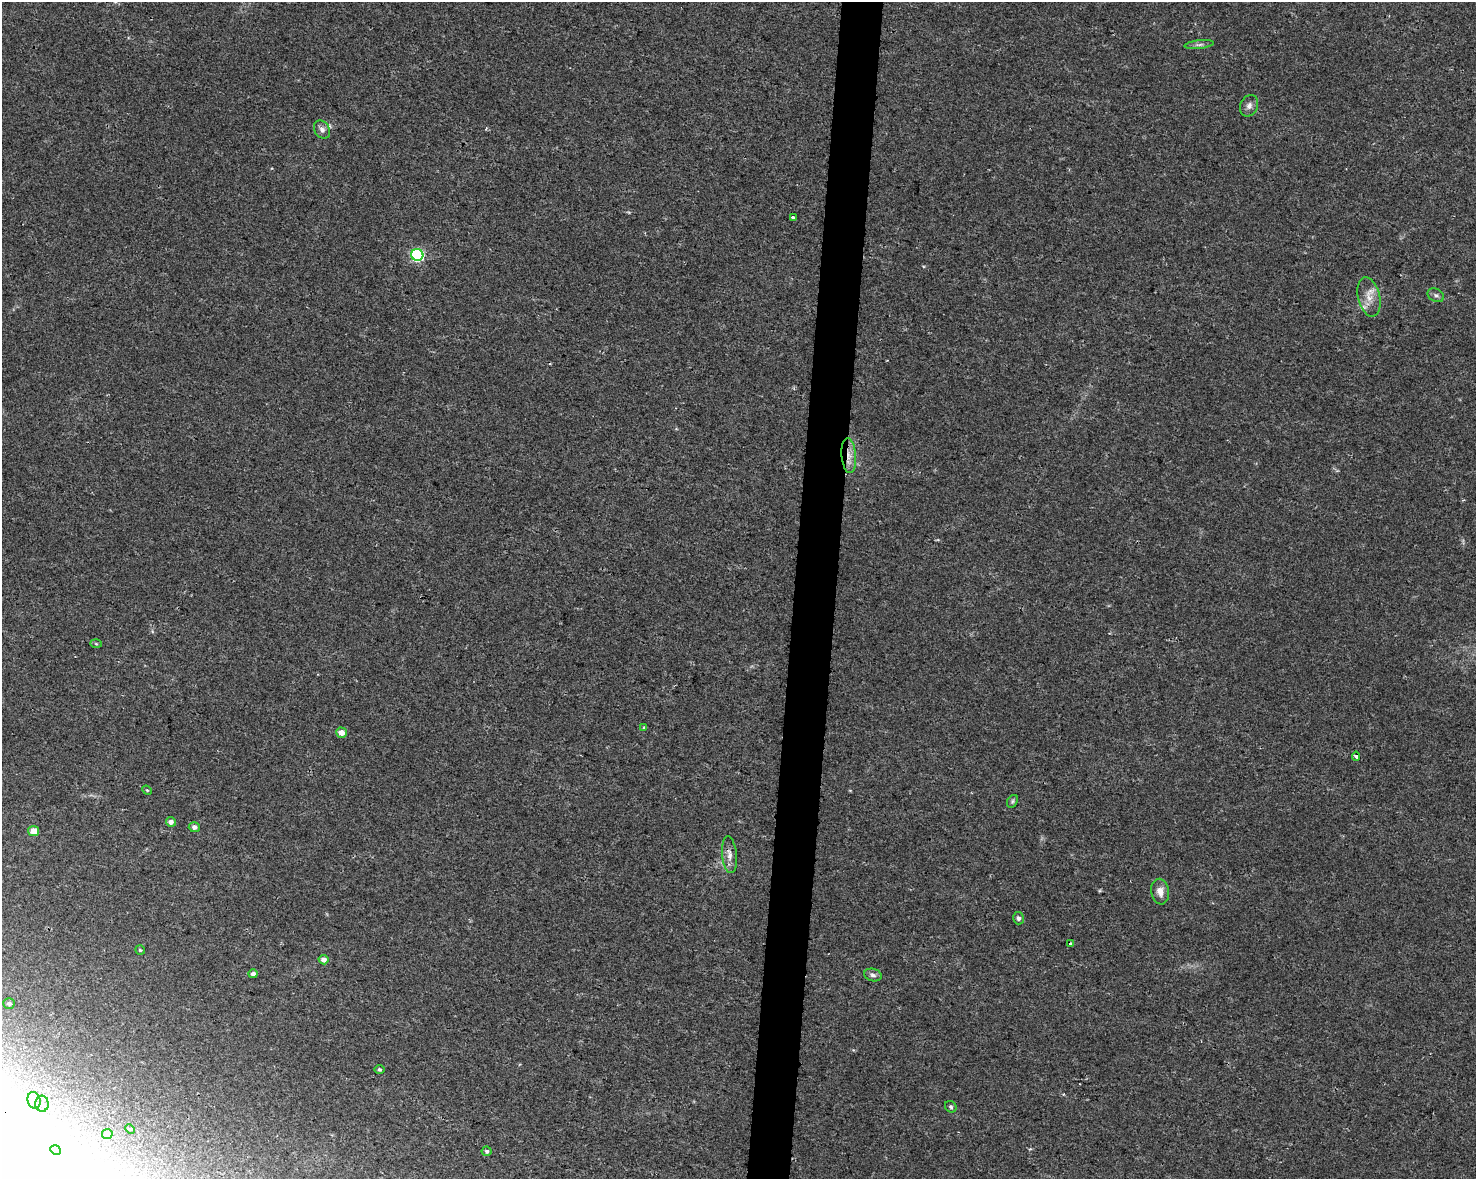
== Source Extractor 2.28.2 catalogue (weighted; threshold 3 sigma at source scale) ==
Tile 5 of 3 x 4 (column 2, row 2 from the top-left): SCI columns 1702-3175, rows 2361-3537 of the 4934 x 4714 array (HDU 1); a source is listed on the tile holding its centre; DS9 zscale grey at full resolution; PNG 1478 x 1181 px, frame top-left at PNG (2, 2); each listed source drawn as its Kron ellipse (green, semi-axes under 4 px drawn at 4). Shown black and unused: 3% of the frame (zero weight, under 2 of 3 exposures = <1% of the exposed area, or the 3 px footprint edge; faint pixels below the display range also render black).
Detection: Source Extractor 2.28.2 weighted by HDU 2 'WHT'; one run over the whole footprint, this tile lists its part. Background 0.0196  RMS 0.0049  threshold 0.0222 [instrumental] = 3 sigma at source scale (4.5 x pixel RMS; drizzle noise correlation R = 1.50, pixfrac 1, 0.0396/0.0396 arcsec/px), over >= 5 px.
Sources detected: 35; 1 inside a brighter listed object's ellipse — not listed separately; the other 34 listed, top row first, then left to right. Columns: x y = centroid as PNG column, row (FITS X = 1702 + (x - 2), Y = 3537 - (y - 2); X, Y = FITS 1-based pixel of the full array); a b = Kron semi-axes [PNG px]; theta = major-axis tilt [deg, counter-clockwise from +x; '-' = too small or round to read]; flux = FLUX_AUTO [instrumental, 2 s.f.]
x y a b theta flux
1199 45 14 4 6 1.4
1249 106 11 8 63 2.3
322 129 10 7 -59 2.3
793 218 4 3 - 1.8
417 255 6 6 - 64
1436 295 9 6 -27 1.3
1369 297 20 11 -76 6.1
849 456 18 7 -85 5.2
96 644 6 4 -2 0.58
644 728 4 3 - 0.92
341 733 5 5 - 4.1
1356 756 4 4 - 9.6
147 790 5 4 - 0.52
1012 801 7 5 57 0.84
171 822 5 4 - 2.4
194 827 5 5 - 1.7
33 831 5 5 - 5.7
729 855 18 7 -84 3.4
1160 892 13 9 -80 4
1018 918 6 5 - 1.4
1070 944 3 3 - 0.8
140 950 5 4 - 0.64
323 960 5 4 - 3.2
253 974 4 4 - 1.6
873 975 9 6 -14 1.6
9 1004 5 5 - 0.89
379 1069 5 4 - 0.76
34 1100 8 6 -74 2.1
42 1104 8 6 -88 2.3
951 1107 6 5 - 0.89
130 1129 5 3 - 0.46
107 1134 5 5 - 1.8
56 1150 5 4 - 0.77
487 1151 5 5 - 1
Overlapping masked pixels (flux is a lower limit): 1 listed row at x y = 849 456